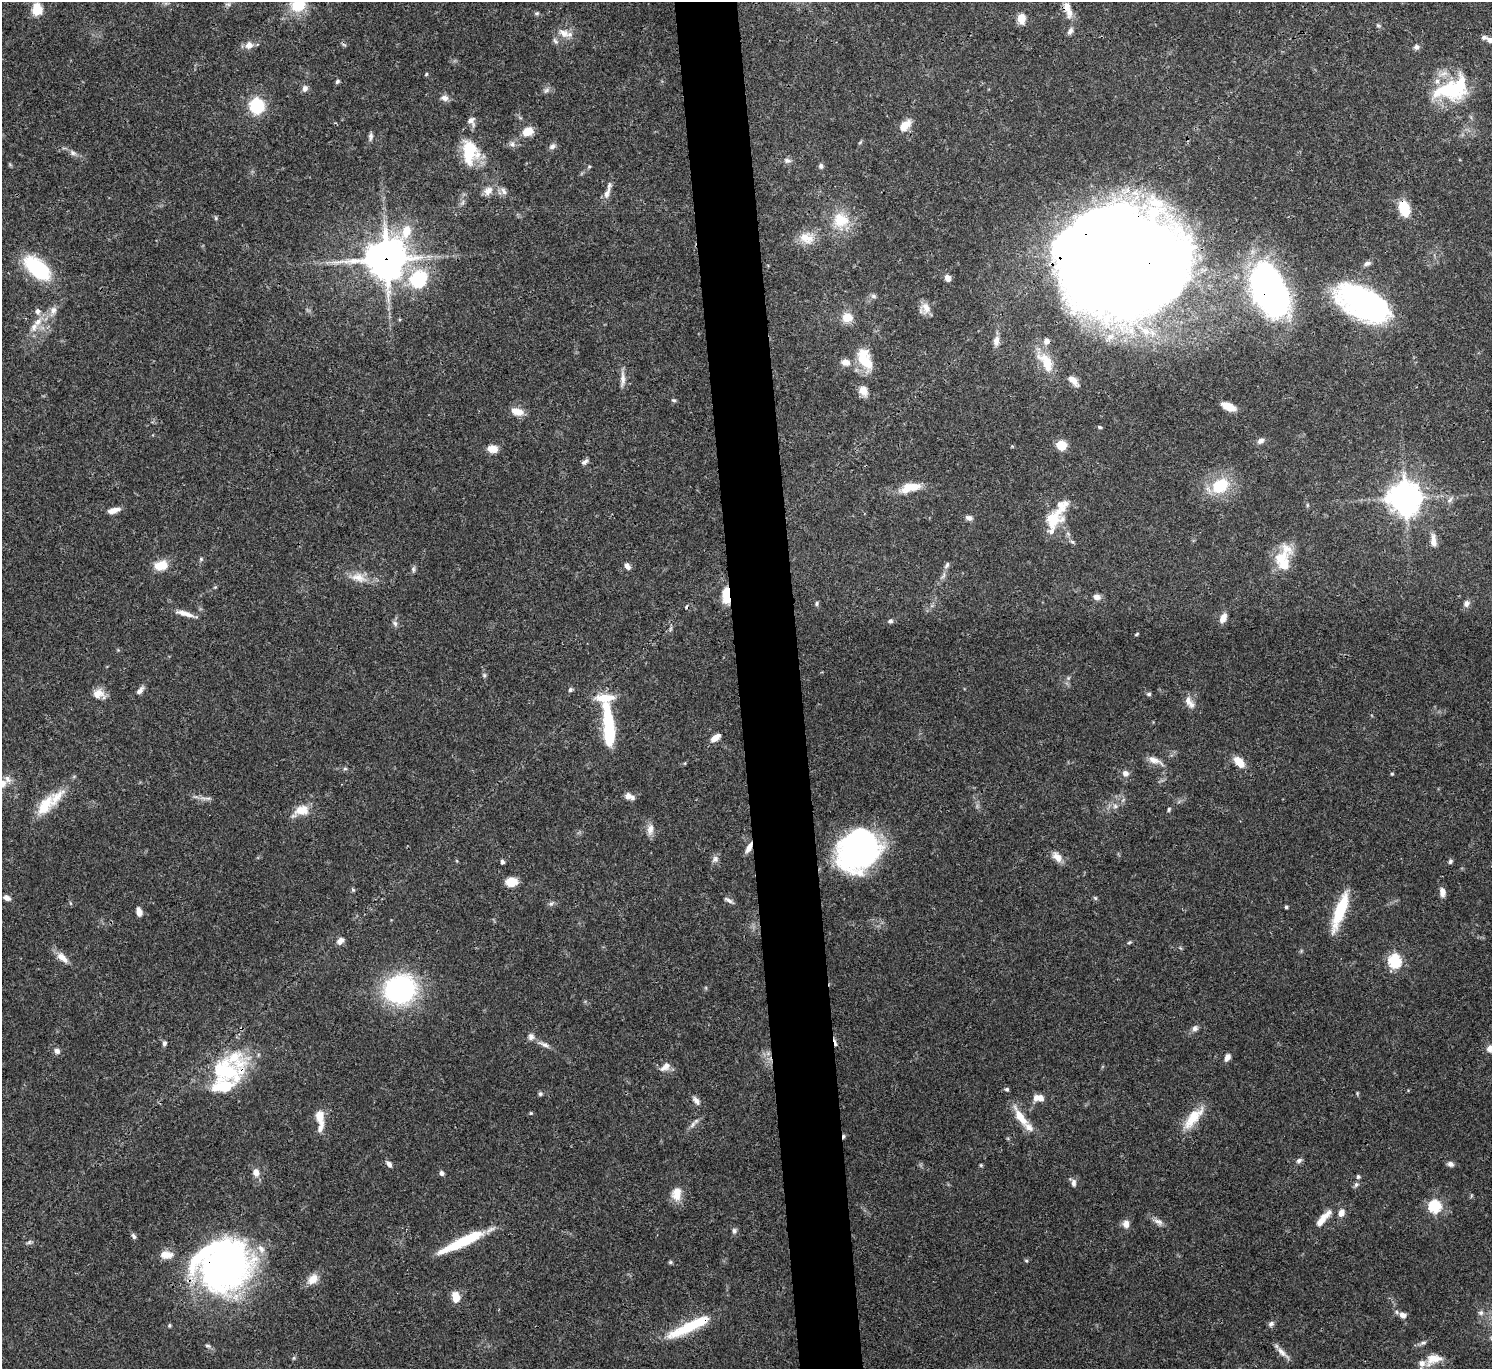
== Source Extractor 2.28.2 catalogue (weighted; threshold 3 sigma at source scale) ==
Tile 5 of 3 x 3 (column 2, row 2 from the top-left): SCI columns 1491-2980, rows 1498-2864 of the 4472 x 4452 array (HDU 1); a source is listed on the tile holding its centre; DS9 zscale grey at full resolution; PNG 1494 x 1371 px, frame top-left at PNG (2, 2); no overlay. Shown black and unused: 4% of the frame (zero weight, under 3 of 4 exposures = <1% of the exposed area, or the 3 px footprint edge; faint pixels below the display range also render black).
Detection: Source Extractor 2.28.2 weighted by HDU 2 'WHT'; one run over the whole footprint, this tile lists its part. Background 0.0546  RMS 0.003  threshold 0.0133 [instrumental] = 3 sigma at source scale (4.5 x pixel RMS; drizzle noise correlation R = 1.50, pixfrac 1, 0.05/0.05 arcsec/px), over >= 5 px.
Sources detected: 218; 4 inside a brighter object's white glare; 4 cosmic-ray / hot-pixel residue — not listed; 23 inside a brighter listed object's ellipse — not listed separately; the other 187 listed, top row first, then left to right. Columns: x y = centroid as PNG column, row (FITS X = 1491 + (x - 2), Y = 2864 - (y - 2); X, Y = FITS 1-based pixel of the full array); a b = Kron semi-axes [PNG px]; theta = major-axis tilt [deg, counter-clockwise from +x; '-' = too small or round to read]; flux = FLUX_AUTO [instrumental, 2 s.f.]
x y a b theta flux
228 4 9 3 -13 0.52
298 5 16 14 16 9.6
37 10 7 6 - 11
1069 12 15 9 -87 2.6
537 13 7 5 1 0.52
1021 19 11 8 -89 3.5
1378 25 6 5 - 0.5
1070 31 10 6 54 1.1
564 33 16 10 -29 3
1490 40 9 7 -18 1.4
555 41 10 5 -52 0.84
249 45 11 11 - 2
344 45 7 4 -20 0.47
1416 47 7 7 - 0.94
426 74 5 4 - 0.35
337 82 6 5 - 0.53
305 88 9 7 72 1.2
1449 89 44 24 -2 22
546 90 9 5 53 0.85
444 98 10 8 -8 1.4
257 106 10 9 - 20
471 121 11 9 -59 1.7
905 125 18 10 45 3.3
528 131 12 9 29 4.3
371 137 11 5 85 0.88
512 144 9 7 -24 1.2
552 146 9 7 34 1
470 152 27 18 -87 13
73 153 10 6 -29 1.1
787 160 11 7 -7 1.1
821 166 6 5 - 0.83
488 191 14 10 43 2.5
504 191 12 7 -52 1.4
607 193 18 7 66 2.1
463 202 7 4 71 0.62
1404 208 13 8 -73 12
216 218 6 4 -89 0.39
840 220 24 22 8 9.5
807 238 21 16 -15 4.9
386 259 15 13 50 770
1121 263 95 74 -9 1000
1367 263 10 6 19 1
37 268 29 14 -41 24
947 278 8 6 -64 1.5
419 279 25 22 60 17
1270 291 49 27 -66 120
873 296 8 6 -16 0.77
1362 303 44 23 -28 83
926 308 15 11 -69 2.7
53 310 12 8 57 2
847 317 12 11 - 4.4
38 322 14 9 53 3
1110 336 10 8 22 2.1
996 341 15 8 87 2.1
865 359 29 14 -68 9.2
845 362 13 9 -9 2.3
1046 362 30 14 -60 7.9
623 379 21 6 -90 2
1073 381 16 7 -46 2.4
863 391 11 9 -46 2.9
674 400 7 5 -18 0.45
1228 406 16 8 -26 3.8
517 411 15 8 -17 3.4
1100 427 6 4 -20 0.44
1260 441 9 7 26 1.3
1061 445 8 7 - 7.2
492 449 10 8 -6 3.2
585 462 9 6 34 1
1220 486 20 15 32 12
910 487 28 10 14 6
1405 498 10 10 - 510
1450 500 10 5 52 0.93
113 510 14 6 14 2.3
969 518 9 6 -13 1.1
1052 519 27 20 44 9.1
1433 540 17 7 -86 2.3
1072 542 7 5 -22 0.53
1281 558 42 15 60 8.1
201 559 6 6 - 0.5
161 565 13 9 13 5.8
947 565 9 5 61 0.79
627 566 9 6 -57 1.2
413 569 8 5 -76 0.68
358 578 23 12 -17 4.5
726 595 17 8 -89 7.1
1097 597 9 7 -11 1.6
817 603 6 5 - 0.52
1466 604 9 7 60 1.3
182 613 15 7 -7 2.1
1223 618 11 6 63 2.3
890 621 6 6 - 0.7
395 624 9 5 -64 0.84
670 629 7 4 71 0.51
1137 634 6 3 43 0.32
484 675 7 5 -90 0.59
140 690 12 6 49 1.3
570 690 7 5 60 0.59
99 694 15 11 -15 3
1149 694 6 5 - 0.62
1189 702 19 9 -60 2.5
609 722 43 14 -80 15
716 737 12 6 35 2.3
1154 760 21 8 -22 2.6
1239 762 15 8 -48 4.1
345 769 6 4 0 0.44
1125 773 7 6 - 1.5
1392 774 4 4 - 0.3
2 784 14 10 22 3.1
628 796 9 8 - 1.6
208 798 12 4 -8 0.98
45 805 33 16 52 8.2
1115 806 6 6 - 0.95
1169 809 6 4 75 0.42
301 811 21 11 22 4.8
650 829 17 8 81 2.1
749 848 13 6 64 2
859 849 43 35 28 70
1057 857 15 8 -44 2.7
715 859 10 8 61 1.2
1450 861 6 5 - 0.64
502 862 5 4 - 0.65
512 882 11 9 6 4.5
353 890 5 5 - 0.46
1442 892 11 6 -81 1.8
7 898 8 5 -26 1.3
1095 898 6 5 - 0.43
729 900 11 5 -29 0.99
551 904 6 6 - 0.67
1286 907 3 3 - 0.53
1340 911 44 10 70 13
139 912 10 6 -77 1.8
340 941 10 7 46 1.4
1129 942 7 3 10 0.39
62 958 17 8 -42 2.8
1395 961 6 6 - 42
400 989 21 20 - 68
1195 1028 8 7 - 1.1
531 1037 9 8 - 1.2
164 1043 6 5 - 0.77
544 1044 14 6 -24 1.5
1491 1049 10 9 - 2.1
57 1051 8 7 - 1.1
1227 1057 9 6 65 1.6
665 1067 16 8 36 2.1
226 1071 42 27 -17 23
1007 1089 5 5 - 0.54
540 1094 6 5 - 0.58
1040 1098 8 7 - 2
696 1100 13 7 -50 1.4
531 1113 4 4 - 0.31
320 1117 17 8 -79 4.7
1020 1117 31 9 -57 5.8
1193 1118 36 13 50 7.4
692 1125 13 5 50 1.1
1299 1160 8 6 33 0.89
389 1164 8 5 -52 1.1
1450 1164 8 7 - 1
981 1165 5 4 - 0.33
256 1172 9 7 -67 2.1
442 1173 6 5 - 0.84
1358 1177 5 5 - 0.59
1074 1183 10 6 -88 1.1
1356 1184 8 5 49 0.73
677 1194 16 11 80 4.2
1435 1206 6 6 - 32
1341 1213 8 6 71 2.1
1323 1219 27 8 48 3.9
1158 1222 14 7 -25 1.6
1126 1224 9 8 - 1.9
734 1231 8 5 -89 0.79
134 1236 8 5 -59 0.72
464 1241 49 9 26 16
29 1242 7 4 45 0.6
166 1255 16 9 1 3.2
1026 1261 5 4 - 0.4
670 1262 6 5 - 0.43
223 1265 56 52 17 120
313 1279 14 10 51 3
456 1297 10 7 -81 4.6
1481 1313 7 7 - 0.89
1403 1315 8 6 -32 1.8
1271 1324 8 6 46 0.94
691 1325 66 12 27 14
1423 1343 10 5 18 0.87
208 1346 7 5 -15 0.64
1282 1353 20 7 -43 2.2
1433 1359 23 13 18 4.9
Overlapping masked pixels (flux is a lower limit): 9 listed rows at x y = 1404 208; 386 259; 1121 263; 1270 291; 1362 303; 726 595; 749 848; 226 1071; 223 1265
Isophote crosses this tile's border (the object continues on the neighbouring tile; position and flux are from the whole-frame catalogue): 4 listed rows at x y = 298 5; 1490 40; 2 784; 1491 1049